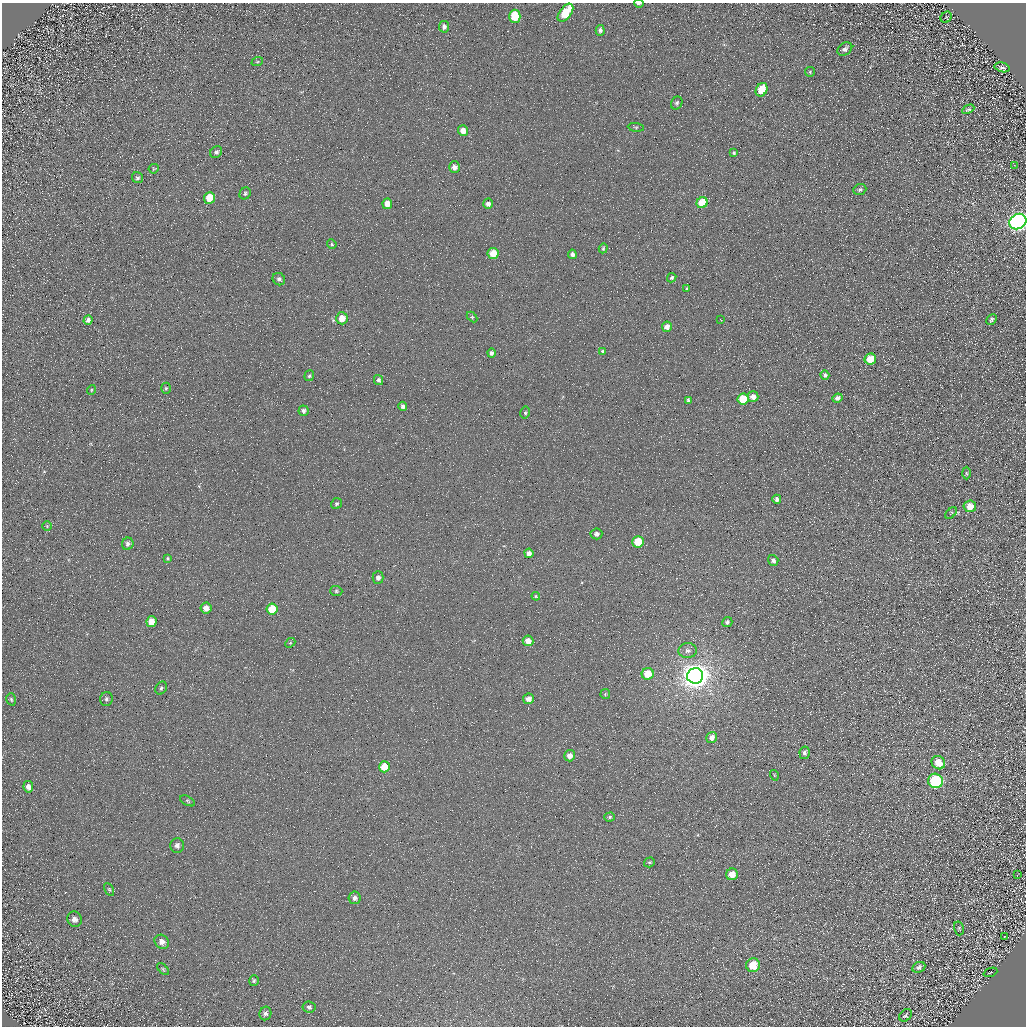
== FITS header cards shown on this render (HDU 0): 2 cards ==
NAXIS1  =                 1024 / Required FITS header
NAXIS2  =                 1024 / Required FITS header

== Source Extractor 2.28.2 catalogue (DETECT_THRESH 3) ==
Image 1024 x 1024 px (HDU 0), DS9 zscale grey, 1 PNG px = 1 image px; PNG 1028 x 1028 px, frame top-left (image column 1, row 1024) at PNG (2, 3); each listed source drawn as its Kron ellipse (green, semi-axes under 4 px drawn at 4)
Background 5.36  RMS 8.8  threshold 26.4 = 3 sigma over >= 5 px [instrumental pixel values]
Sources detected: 113; all 113 listed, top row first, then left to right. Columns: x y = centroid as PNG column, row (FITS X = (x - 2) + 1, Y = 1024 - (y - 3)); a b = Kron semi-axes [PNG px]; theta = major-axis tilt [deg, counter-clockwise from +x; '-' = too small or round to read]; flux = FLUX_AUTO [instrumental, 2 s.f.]
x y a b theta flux
639 3 5 2 - 940
565 13 10 6 53 17000
515 16 6 5 - 18000
946 17 6 5 - 800
444 27 6 5 - 2100
600 30 5 4 - 1600
845 49 8 6 36 1900
257 62 6 4 18 760
1002 67 8 4 -14 1400
810 72 5 5 - 740
762 90 7 5 62 15000
677 103 7 5 62 1300
968 109 6 4 28 930
636 127 8 4 -7 780
463 131 5 5 - 4800
216 152 6 5 - 1700
734 153 3 3 - 800
1014 165 3 2 - 630
454 167 6 5 - 2700
154 169 5 4 - 640
137 178 6 5 - 1100
860 190 6 5 - 1400
245 193 6 5 - 1100
209 198 6 5 - 12000
702 203 6 5 - 16000
387 204 5 5 - 4300
488 204 5 5 - 2500
1018 221 9 7 30 360000
332 244 5 4 - 780
603 248 5 4 - 700
493 253 5 5 - 11000
572 254 4 4 - 1800
672 278 5 4 - 1100
279 279 6 6 - 1600
687 289 4 3 - 670
472 317 6 4 -45 740
342 318 6 5 - 7400
720 319 3 2 - 390
991 319 6 4 47 1100
88 320 4 4 - 1900
667 327 5 5 - 3400
603 351 3 3 - 920
491 353 4 4 - 1400
870 359 6 5 - 12000
825 375 5 4 - 1300
309 376 5 5 - 910
378 380 5 4 - 1300
166 388 5 4 - 870
91 390 5 3 - 520
753 397 5 5 - 3300
837 398 5 4 - 2000
743 399 6 5 - 22000
688 400 4 3 - 1300
403 406 4 4 - 1600
303 411 5 5 - 1500
525 413 6 5 - 1000
966 473 6 4 -88 900
777 499 4 4 - 1700
336 504 6 5 - 1000
970 506 6 6 - 7900
951 513 7 4 44 740
47 526 5 4 - 690
596 534 6 5 - 2200
638 542 6 5 - 19000
128 544 6 5 - 1900
529 553 5 4 - 2900
168 559 4 4 - 800
773 560 5 5 - 1500
378 577 6 5 - 2400
336 591 6 5 - 1100
536 596 4 3 - 590
206 608 6 5 - 5100
272 609 5 5 - 14000
151 622 5 5 - 7400
727 622 5 5 - 1500
528 641 5 5 - 5200
290 643 5 4 - 830
688 651 9 7 3 2700
648 674 6 5 - 11000
695 676 8 7 - 890000
161 688 7 5 60 1300
605 694 5 4 - 710
11 699 6 4 -73 860
106 699 7 6 - 1400
528 699 5 5 - 3400
712 737 5 5 - 3400
804 753 6 5 - 1500
569 756 5 5 - 4800
938 763 7 6 - 9000
384 767 5 5 - 13000
774 775 5 3 - 500
935 781 7 7 - 74000
28 787 6 5 - 2900
188 801 8 4 -28 930
610 817 5 4 - 980
177 845 7 6 - 2400
649 862 5 5 - 890
732 874 6 5 - 7400
1017 875 3 2 - 460
109 889 7 4 -62 720
355 898 6 6 - 2200
74 919 8 7 - 2500
959 928 7 5 -74 890
1004 937 3 2 - 340
162 942 8 6 -39 3200
753 965 7 7 - 13000
919 967 7 5 26 1600
163 969 7 4 -46 890
990 972 7 2 21 470
254 981 5 5 - 930
309 1007 7 5 -7 1300
265 1013 7 6 - 1700
906 1015 7 5 41 950
At the frame edge (FLAGS 8, measured only in part): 2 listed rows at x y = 639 3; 1018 221